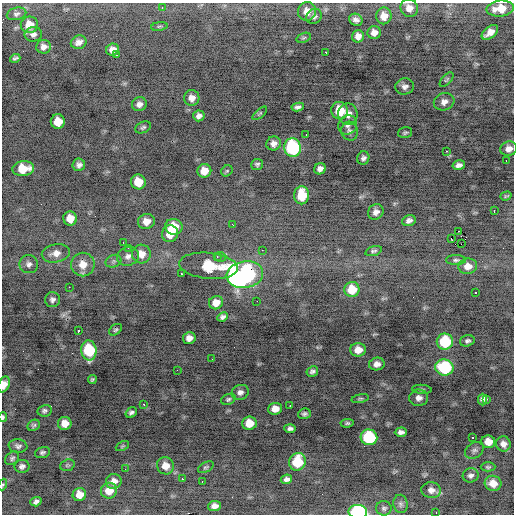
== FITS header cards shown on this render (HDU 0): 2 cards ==
NAXIS1  =                  512 / Axis length
NAXIS2  =                  512 / Axis length

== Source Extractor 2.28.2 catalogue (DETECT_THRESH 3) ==
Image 512 x 512 px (HDU 0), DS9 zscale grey, 1 PNG px = 1 image px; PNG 516 x 516 px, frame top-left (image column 1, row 512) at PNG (2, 3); each listed source drawn as its Kron ellipse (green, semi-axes under 4 px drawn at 4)
Background -1.42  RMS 0.97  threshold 2.91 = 3 sigma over >= 5 px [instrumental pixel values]
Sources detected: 154; all 154 listed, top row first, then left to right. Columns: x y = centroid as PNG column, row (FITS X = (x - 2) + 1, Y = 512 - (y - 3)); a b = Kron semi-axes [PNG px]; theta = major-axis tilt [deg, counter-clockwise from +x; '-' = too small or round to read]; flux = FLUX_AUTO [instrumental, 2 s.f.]
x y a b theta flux
162 8 3 2 - 590
409 8 9 8 - 560
500 8 13 8 6 1000
307 11 9 9 - 640
16 14 10 6 14 190
314 16 8 7 - 220
384 16 8 7 - 670
356 20 7 5 -27 270
29 25 8 8 - 830
159 26 8 4 9 100
490 32 9 5 38 560
374 33 7 6 - 460
33 34 8 7 - 260
358 36 6 6 - 410
304 38 7 4 20 110
79 42 8 6 22 360
44 47 7 6 - 320
112 50 6 6 - 440
326 52 3 2 - 110
117 55 3 2 - 70
15 58 5 3 - 120
447 80 9 4 48 110
405 86 9 8 - 290
192 98 8 7 - 430
444 102 10 8 19 400
139 104 7 7 - 310
298 107 6 4 8 190
340 111 9 8 - 1500
260 113 9 3 41 77
348 114 11 10 - 590
199 116 6 5 - 250
58 121 7 7 - 1100
348 125 10 9 - 330
143 127 8 5 25 140
350 131 9 8 - 280
405 133 7 5 16 120
306 135 2 2 - 68
274 143 7 7 - 370
292 148 9 8 - 7700
509 149 8 7 - 440
446 151 2 2 - 310
363 158 7 6 - 210
506 160 3 2 - 180
257 164 6 5 - 130
79 165 6 6 - 250
459 165 6 4 12 280
23 169 11 7 5 1500
320 169 6 5 - 320
204 171 7 7 - 790
227 171 6 5 - 98
138 182 7 7 - 1200
302 195 9 7 -89 2000
506 196 6 2 17 80
494 211 4 2 - 340
376 212 8 7 - 340
70 218 7 6 - 840
146 221 8 7 - 560
409 221 7 5 21 240
233 225 3 2 - 110
174 227 9 8 - 1300
459 231 2 2 - 82
170 234 8 8 - 1100
451 238 4 2 - 1500
123 243 4 2 - 120
461 244 3 2 - 110
128 248 3 2 - 83
262 250 2 2 - 300
373 251 8 4 18 130
56 253 14 9 10 540
141 254 9 9 - 670
128 256 11 9 20 370
217 257 3 3 - 70
220 257 6 5 - 140
456 260 10 5 0 160
113 261 8 6 20 200
29 264 9 9 - 280
83 264 12 11 - 870
209 266 29 13 -6 1300
468 266 9 8 - 630
181 274 3 2 - 190
245 275 18 13 8 18000
69 287 2 2 - 230
352 289 8 7 - 1500
475 292 3 3 - 500
52 300 7 7 - 220
257 301 2 2 - 180
216 303 7 6 - 660
222 317 5 4 - 200
116 330 7 5 37 120
78 331 4 3 - 250
189 338 6 6 - 410
467 341 7 5 17 190
445 342 8 8 - 3700
89 350 10 7 -82 3900
358 350 8 6 0 750
212 359 2 2 - 40
377 364 8 6 10 390
444 367 9 8 - 4900
177 370 2 2 - 160
312 371 6 5 - 190
92 380 4 3 - 110
4 384 8 5 65 570
422 389 10 4 -4 120
240 392 9 7 21 310
419 398 9 8 - 370
228 399 7 5 22 140
360 399 9 4 11 110
482 399 6 4 90 280
487 399 3 3 - 440
144 404 3 3 - 66
290 406 2 2 - 590
275 409 7 6 - 660
44 411 7 5 12 150
131 413 6 4 34 180
304 414 6 5 - 170
3 417 5 3 - 140
65 423 7 6 - 660
249 423 7 6 - 1200
347 423 7 4 6 120
34 425 6 5 - 130
290 428 6 4 -2 190
401 432 6 4 3 230
369 437 8 8 - 5200
472 438 3 2 - 400
488 442 7 6 - 750
503 444 7 7 - 370
18 446 9 6 -8 210
122 446 7 4 26 88
474 450 10 7 32 220
42 452 7 5 16 160
12 458 8 6 43 160
297 462 9 8 - 2600
67 465 7 5 19 110
22 466 7 6 - 230
165 466 9 8 - 710
206 467 8 5 28 120
488 467 7 4 0 110
125 469 2 2 - 47
471 475 8 7 - 240
182 479 2 2 - 510
286 479 6 4 24 200
114 481 8 7 - 520
202 481 2 2 - 350
493 483 8 7 - 710
3 485 6 4 69 76
431 490 10 8 -7 370
109 491 8 8 - 1000
79 494 7 6 - 710
36 502 5 4 - 190
401 504 9 7 -80 200
214 506 6 5 - 390
384 508 8 7 - 170
358 512 9 7 -3 9000
436 513 3 2 - 71
At the frame edge (FLAGS 8, measured only in part): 6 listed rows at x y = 509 149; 4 384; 3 417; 3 485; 358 512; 436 513